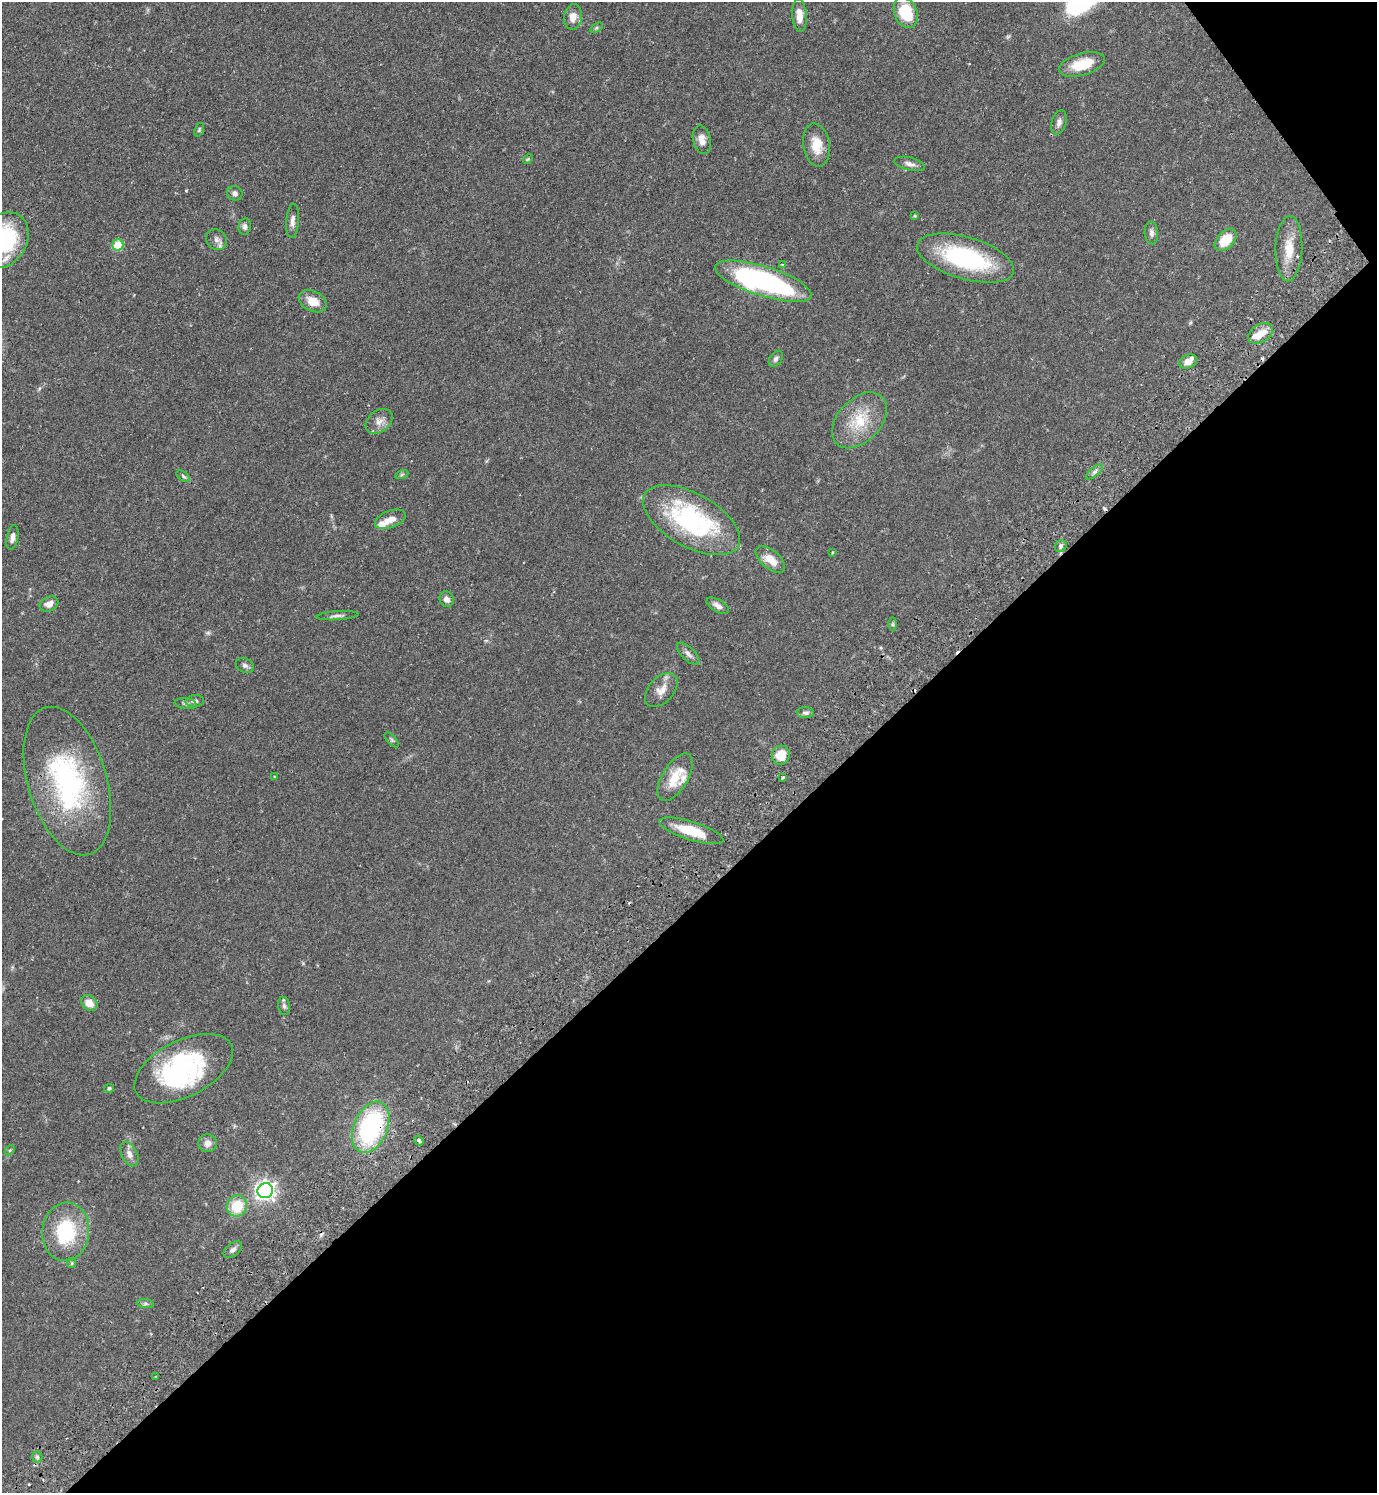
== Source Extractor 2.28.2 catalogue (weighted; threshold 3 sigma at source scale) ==
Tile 12 of 4 x 4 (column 4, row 3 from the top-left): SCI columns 4326-5700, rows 1538-3028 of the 6039 x 6055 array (HDU 1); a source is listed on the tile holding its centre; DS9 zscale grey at full resolution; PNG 1379 x 1495 px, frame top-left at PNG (2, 2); each listed source drawn as its Kron ellipse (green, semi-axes under 4 px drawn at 4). Shown black and unused: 41% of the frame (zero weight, under 2 of 3 exposures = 3% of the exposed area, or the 3 px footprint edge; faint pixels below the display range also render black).
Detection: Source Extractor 2.28.2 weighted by HDU 2 'WHT'; one run over the whole footprint, this tile lists its part. Background 0.0499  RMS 0.0044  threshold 0.02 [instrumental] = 3 sigma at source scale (4.5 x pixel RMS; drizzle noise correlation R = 1.50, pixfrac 1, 0.05/0.05 arcsec/px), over >= 5 px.
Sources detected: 88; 1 too faint to see at this stretch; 2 inside a brighter object's white glare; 7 cosmic-ray / hot-pixel residue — neither listed nor drawn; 4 inside a brighter listed object's ellipse — not listed separately; the other 74 listed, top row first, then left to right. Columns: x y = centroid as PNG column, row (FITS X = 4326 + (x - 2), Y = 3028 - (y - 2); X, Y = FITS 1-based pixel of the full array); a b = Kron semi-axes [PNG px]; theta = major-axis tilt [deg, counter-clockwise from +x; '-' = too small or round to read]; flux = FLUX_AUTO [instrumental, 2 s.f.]
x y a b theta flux
906 12 16 11 -67 17
799 15 17 7 -85 4.6
573 17 13 9 81 4.1
596 28 7 4 32 0.59
1082 64 24 11 16 12
1059 122 12 7 73 1.9
199 130 7 4 70 0.63
702 140 14 9 -77 3.6
816 145 22 13 -81 7.8
528 159 5 4 - 0.47
910 164 16 6 -14 2.1
235 193 8 7 - 1.5
914 216 3 3 - 0.93
293 221 17 6 86 2.3
245 226 8 6 80 1.5
1151 233 11 6 -86 1.8
4 240 29 23 60 41
217 240 11 10 - 2.3
1226 240 13 8 47 9.5
118 245 5 5 - 15
1289 249 32 13 88 9.5
965 258 50 21 -16 48
783 265 4 3 - 0.82
763 281 50 14 -17 90
313 301 15 10 -26 5.8
1261 333 13 9 31 5.1
776 359 9 6 54 1.3
1188 362 9 6 23 3.4
859 420 33 21 47 15
379 421 15 10 38 3.4
1094 472 10 4 40 1.3
402 474 7 4 20 0.67
183 476 8 4 -37 0.74
390 519 16 8 21 3.8
691 520 53 26 -29 64
12 537 12 6 79 2.3
1061 546 6 5 - 0.94
832 552 3 3 - 0.63
770 559 17 9 -40 5.9
447 599 8 7 - 2.2
49 604 10 7 24 3.1
718 606 12 6 -31 2
337 616 21 4 4 1.6
893 624 7 4 89 0.58
688 654 14 6 -44 1.9
245 665 9 7 -24 1.4
661 690 20 12 47 4.8
195 701 9 6 5 1.5
186 704 11 5 -7 1.1
805 713 8 5 -1 1.1
392 740 9 4 -47 0.71
781 755 9 9 - 9
275 777 4 3 - 0.46
675 777 27 12 58 10
783 777 4 3 - 1.1
67 781 77 39 -73 75
691 831 33 9 -17 13
89 1003 9 7 -42 4.7
284 1006 9 6 -80 1.1
184 1069 53 28 27 47
109 1088 5 4 - 0.9
371 1127 27 17 67 59
419 1141 5 3 - 2.3
207 1143 9 9 - 2.8
10 1150 6 4 44 0.6
129 1154 13 7 -62 2.5
265 1191 8 7 - 200
237 1206 11 10 - 12
66 1232 29 23 83 28
233 1250 11 6 38 1.6
72 1263 5 4 - 0.52
145 1304 8 4 -7 0.92
155 1377 3 2 - 0.46
37 1457 5 5 - 0.83
Overlapping masked pixels (flux is a lower limit): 1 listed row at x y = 371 1127
Isophote crosses this tile's border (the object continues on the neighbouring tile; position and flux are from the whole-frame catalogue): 1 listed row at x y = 4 240